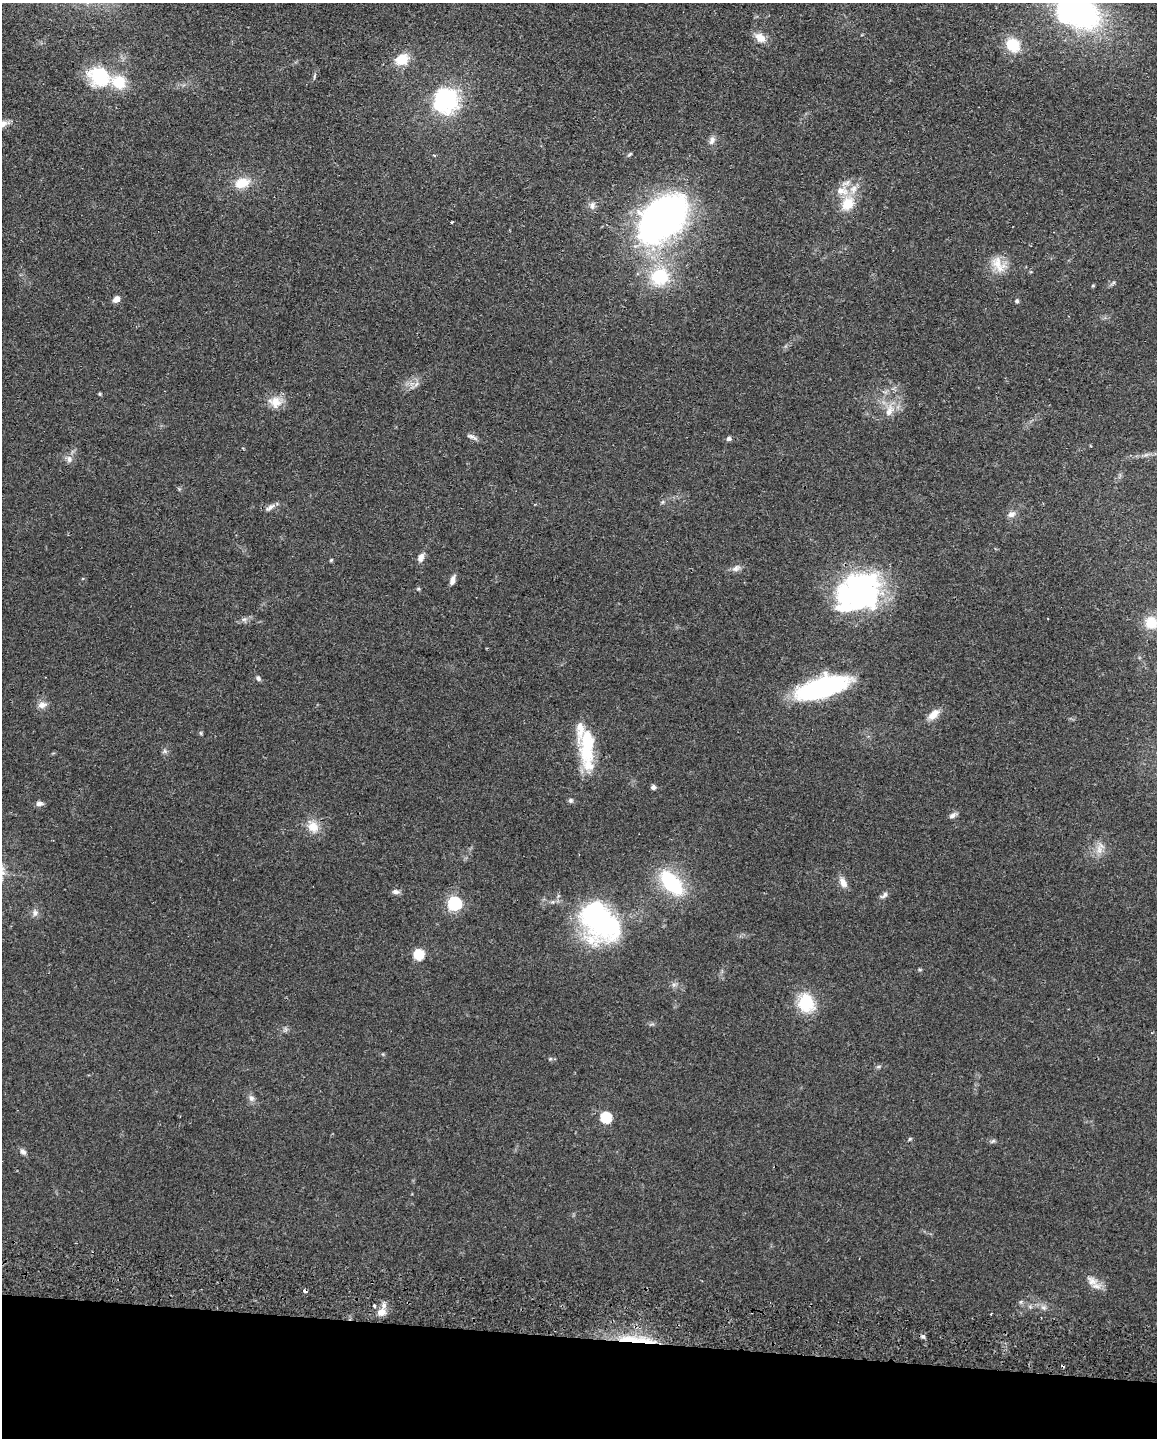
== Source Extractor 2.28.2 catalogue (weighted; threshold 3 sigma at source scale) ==
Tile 11 of 4 x 3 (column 3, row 3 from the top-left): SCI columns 2318-3472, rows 166-1601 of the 4634 x 4751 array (HDU 1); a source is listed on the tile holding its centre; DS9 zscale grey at full resolution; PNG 1159 x 1440 px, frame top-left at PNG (2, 3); no overlay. Shown black and unused: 7% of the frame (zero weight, under 2 of 3 exposures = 3% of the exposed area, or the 3 px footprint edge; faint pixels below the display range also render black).
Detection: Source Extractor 2.28.2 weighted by HDU 2 'WHT'; one run over the whole footprint, this tile lists its part. Background 0.122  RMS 0.0096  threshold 0.0434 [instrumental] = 3 sigma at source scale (4.5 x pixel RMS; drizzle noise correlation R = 1.50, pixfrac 1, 0.05/0.05 arcsec/px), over >= 5 px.
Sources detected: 84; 5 inside a brighter object's white glare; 2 cosmic-ray / hot-pixel residue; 1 long thin detection or spike segment (spike, bleed or trail) — not listed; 5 inside a brighter listed object's ellipse — not listed separately; the other 71 listed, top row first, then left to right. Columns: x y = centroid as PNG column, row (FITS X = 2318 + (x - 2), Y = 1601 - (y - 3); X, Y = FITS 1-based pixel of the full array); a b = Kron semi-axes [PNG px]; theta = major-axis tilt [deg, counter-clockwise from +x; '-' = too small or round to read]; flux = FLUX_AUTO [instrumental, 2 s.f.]
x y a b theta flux
1078 11 36 22 -34 260
760 38 15 10 -37 9.4
1013 45 14 12 -41 26
402 59 15 11 28 19
99 76 29 24 -27 50
445 101 27 26 - 91
712 140 12 8 70 4.4
630 154 7 3 35 1.4
242 183 18 12 16 18
847 204 19 14 54 21
592 205 11 6 85 3.6
665 214 46 29 56 460
452 222 3 2 - 1.7
998 265 26 13 -60 16
660 277 27 25 27 49
1113 283 8 4 45 1.7
1093 286 4 4 - 1
116 299 8 6 37 5.7
1017 301 5 4 - 2.1
416 384 9 3 45 2.4
100 394 6 4 -71 0.99
275 402 18 15 -21 13
889 411 17 10 68 11
471 436 15 4 -20 3.2
729 439 5 4 - 3.1
69 459 11 7 90 4.5
270 507 15 6 39 4.2
1011 514 11 7 17 4.5
421 557 11 7 67 5.1
331 560 6 3 45 1
736 568 12 7 28 4.6
452 580 12 6 74 4.7
858 588 51 42 44 210
418 589 6 4 17 1.1
244 619 7 4 0 2.3
1151 623 13 12 - 18
258 678 7 6 - 2.2
822 688 41 15 17 170
42 705 12 9 11 5.6
933 714 15 9 41 9.9
200 733 6 4 -88 1.3
587 750 34 20 83 39
165 751 6 6 - 2.2
653 787 6 5 - 2.9
570 800 7 6 - 2.1
39 804 9 6 -1 3.8
952 815 10 6 33 3.3
313 827 15 14 - 13
1099 850 13 7 -88 7.2
843 882 14 8 -60 7
671 883 28 15 -48 73
395 892 9 6 -7 3.3
884 895 13 6 40 3.3
454 904 6 6 - 190
35 913 10 7 -82 3.5
599 921 47 33 -55 180
419 955 6 6 - 65
806 1003 23 19 -77 33
878 1067 7 3 19 1.6
251 1098 8 8 - 3.6
606 1118 6 6 - 78
910 1139 5 4 - 1.2
993 1141 7 4 34 1.6
23 1152 10 6 -34 3.2
1092 1281 16 10 -38 9.2
305 1291 4 3 - 9.8
374 1306 3 3 - 3
1044 1308 9 6 -7 3.2
382 1312 12 10 40 8.3
923 1336 6 4 -1 1.7
629 1340 58 9 0 38
Overlapping masked pixels (flux is a lower limit): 2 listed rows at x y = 305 1291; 629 1340
Isophote crosses this tile's border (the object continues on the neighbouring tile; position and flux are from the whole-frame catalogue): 1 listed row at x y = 1078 11